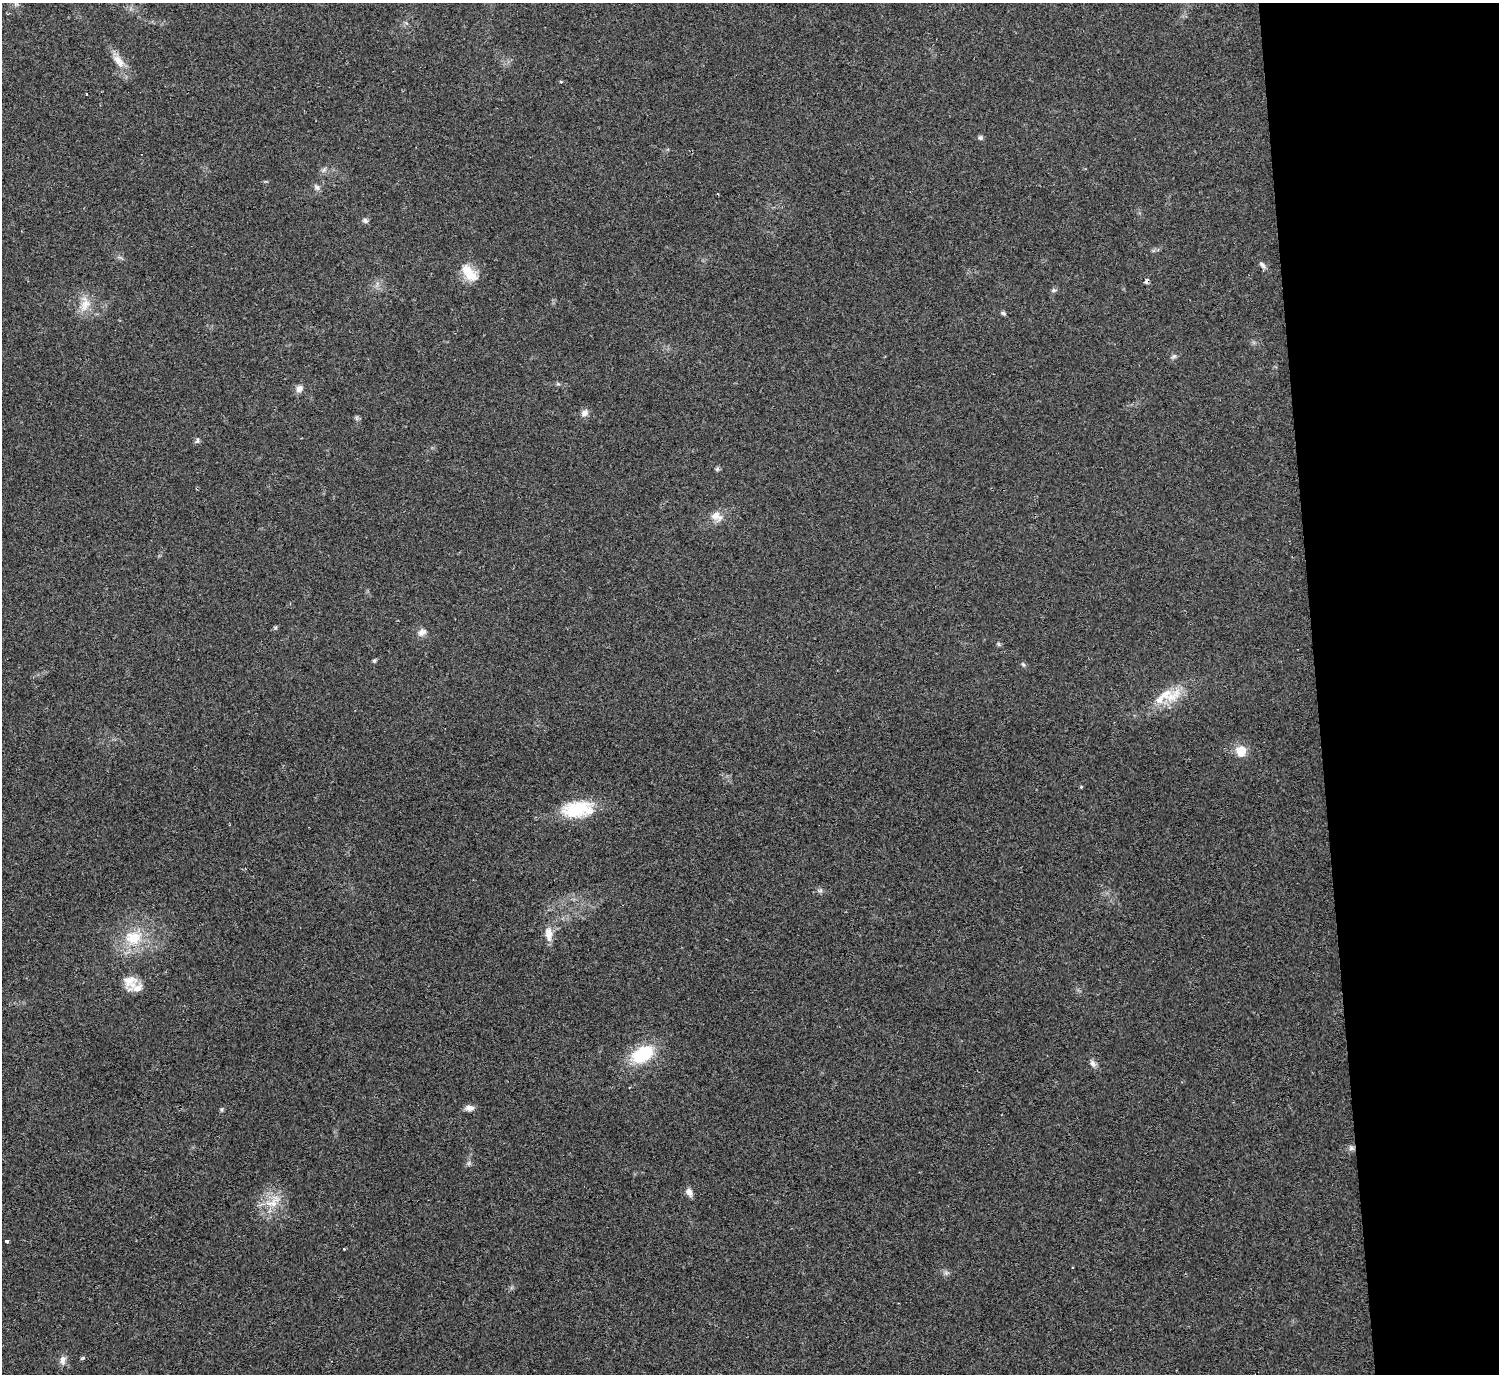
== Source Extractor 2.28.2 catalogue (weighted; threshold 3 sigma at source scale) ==
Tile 6 of 3 x 3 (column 3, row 2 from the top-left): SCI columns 2998-4494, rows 1602-2973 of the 4494 x 4475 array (HDU 1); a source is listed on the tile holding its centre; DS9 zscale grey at full resolution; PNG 1501 x 1376 px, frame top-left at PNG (2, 3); no overlay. Shown black and unused: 12% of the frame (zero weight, under 2 of 3 exposures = <1% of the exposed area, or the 3 px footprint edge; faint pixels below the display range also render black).
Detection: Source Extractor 2.28.2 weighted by HDU 2 'WHT'; one run over the whole footprint, this tile lists its part. Background 0.0551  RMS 0.0067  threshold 0.0302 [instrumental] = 3 sigma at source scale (4.5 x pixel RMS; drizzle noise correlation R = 1.50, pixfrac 1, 0.05/0.05 arcsec/px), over >= 5 px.
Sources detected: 43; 1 cosmic-ray / hot-pixel residue — not listed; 1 inside a brighter listed object's ellipse — not listed separately; the other 41 listed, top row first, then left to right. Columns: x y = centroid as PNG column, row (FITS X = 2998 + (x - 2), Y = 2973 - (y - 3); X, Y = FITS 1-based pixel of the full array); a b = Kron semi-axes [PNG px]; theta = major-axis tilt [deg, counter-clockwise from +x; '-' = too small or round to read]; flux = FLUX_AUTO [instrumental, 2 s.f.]
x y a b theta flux
16 4 7 4 18 1.2
118 61 21 10 -48 7.7
561 81 3 2 - 1.2
87 94 3 2 - 0.67
980 138 6 6 - 1.3
317 187 9 6 -50 1.9
365 221 8 5 -45 1.7
1262 265 11 5 -46 2.1
469 273 27 13 -50 13
1054 290 6 5 - 1.3
85 304 23 13 80 10
1003 313 7 5 -28 1.2
1174 356 9 4 35 1.5
299 389 11 9 49 3.3
585 413 10 8 40 3.2
356 418 7 4 -72 1.2
197 441 7 5 50 1.6
716 516 16 11 -27 6.5
422 632 13 8 35 3.6
374 661 5 5 - 0.92
1023 664 6 4 -44 1
1166 694 33 13 21 17
1241 751 13 11 83 10
1081 787 5 4 - 0.59
578 809 37 18 6 33
820 891 7 4 1 1.3
549 934 17 9 -84 7.1
133 938 26 22 8 25
130 980 21 17 53 9.5
642 1054 23 14 31 38
1093 1064 10 6 -52 2.6
469 1108 11 7 -5 3.7
222 1110 7 4 82 0.99
1351 1148 7 7 - 2.1
689 1192 11 8 -62 3.3
273 1204 12 10 -88 8.5
7 1241 3 3 - 9.3
344 1249 3 3 - 0.76
946 1273 6 6 - 1.5
83 1358 7 4 24 0.9
63 1360 13 8 88 3.7
Unlisted compact peaks at least as high as the median listed source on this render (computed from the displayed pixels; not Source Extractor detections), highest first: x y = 717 469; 275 628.